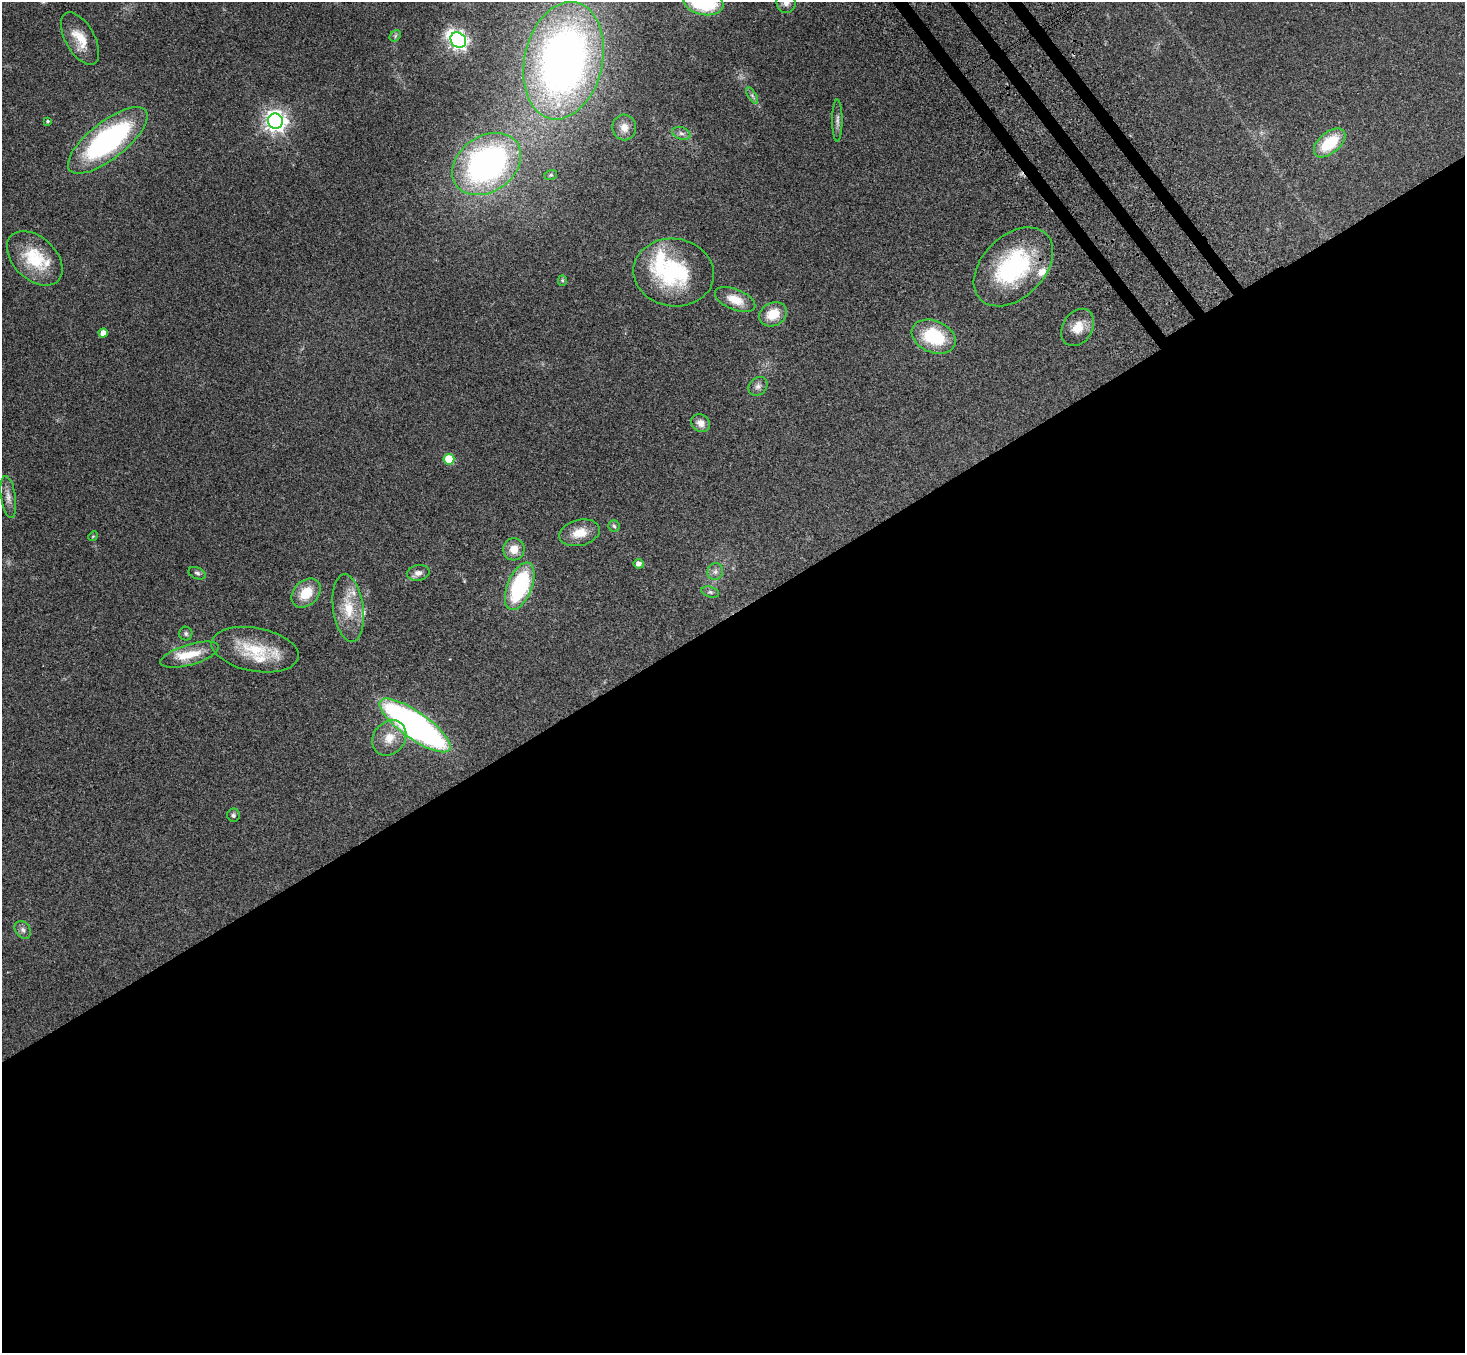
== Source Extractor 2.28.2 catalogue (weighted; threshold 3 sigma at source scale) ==
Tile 15 of 4 x 4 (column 3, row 4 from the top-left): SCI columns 3007-4469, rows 354-1704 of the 6010 x 5974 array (HDU 1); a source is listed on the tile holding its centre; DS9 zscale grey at full resolution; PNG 1467 x 1355 px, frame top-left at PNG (2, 2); each listed source drawn as its Kron ellipse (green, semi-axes under 4 px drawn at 4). Shown black and unused: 56% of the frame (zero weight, under 3 of 4 exposures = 5% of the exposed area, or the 3 px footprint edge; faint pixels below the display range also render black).
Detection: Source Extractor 2.28.2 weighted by HDU 2 'WHT'; one run over the whole footprint, this tile lists its part. Background 0.204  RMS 0.0084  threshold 0.0379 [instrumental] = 3 sigma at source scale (4.5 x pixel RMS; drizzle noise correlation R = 1.50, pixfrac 1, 0.05/0.05 arcsec/px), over >= 5 px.
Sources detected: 54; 1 inside a brighter object's white glare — neither listed nor drawn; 5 inside a brighter listed object's ellipse — not listed separately; the other 48 listed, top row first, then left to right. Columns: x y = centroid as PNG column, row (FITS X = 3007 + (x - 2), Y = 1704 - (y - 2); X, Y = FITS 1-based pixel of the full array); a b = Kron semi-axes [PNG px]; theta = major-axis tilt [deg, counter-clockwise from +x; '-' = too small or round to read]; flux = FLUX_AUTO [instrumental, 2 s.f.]
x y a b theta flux
704 3 20 12 -10 64
786 3 10 9 - 4.8
395 36 6 5 - 1.5
80 39 29 14 -61 18
458 40 8 7 - 340
563 61 59 39 77 500
752 95 9 4 -59 2
837 120 21 5 90 3.8
47 121 4 4 - 1.2
275 121 7 7 - 540
624 127 13 12 - 8.1
681 133 9 6 -18 2.9
108 140 48 18 38 170
1330 143 19 10 40 32
487 164 37 27 35 250
551 175 6 5 - 1.4
35 258 32 21 -44 40
1013 267 46 31 45 99
674 272 40 34 -8 82
562 280 5 4 - 1.2
735 300 21 10 -22 15
773 314 14 11 27 17
1078 327 20 15 58 13
103 333 4 4 - 6.7
934 337 23 16 -22 45
758 386 10 8 42 3.6
701 423 10 8 -36 6.1
449 459 5 5 - 33
8 497 21 7 -81 6.1
614 526 6 5 - 1.5
580 533 20 13 14 14
93 536 5 4 - 0.9
514 549 11 10 - 10
638 564 5 4 - 4.2
715 572 8 7 - 3.4
197 573 9 5 -23 2.2
418 573 11 7 10 4.4
520 586 25 12 68 87
710 592 9 5 -16 2
306 593 17 12 45 19
348 608 34 15 -82 25
186 634 7 6 - 1.8
255 650 44 21 -11 38
190 655 30 10 17 19
415 725 42 13 -35 340
389 738 19 15 52 15
233 815 6 6 - 1.8
23 930 10 7 -54 3
Isophote crosses this tile's border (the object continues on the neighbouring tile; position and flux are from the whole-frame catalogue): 2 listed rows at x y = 704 3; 786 3